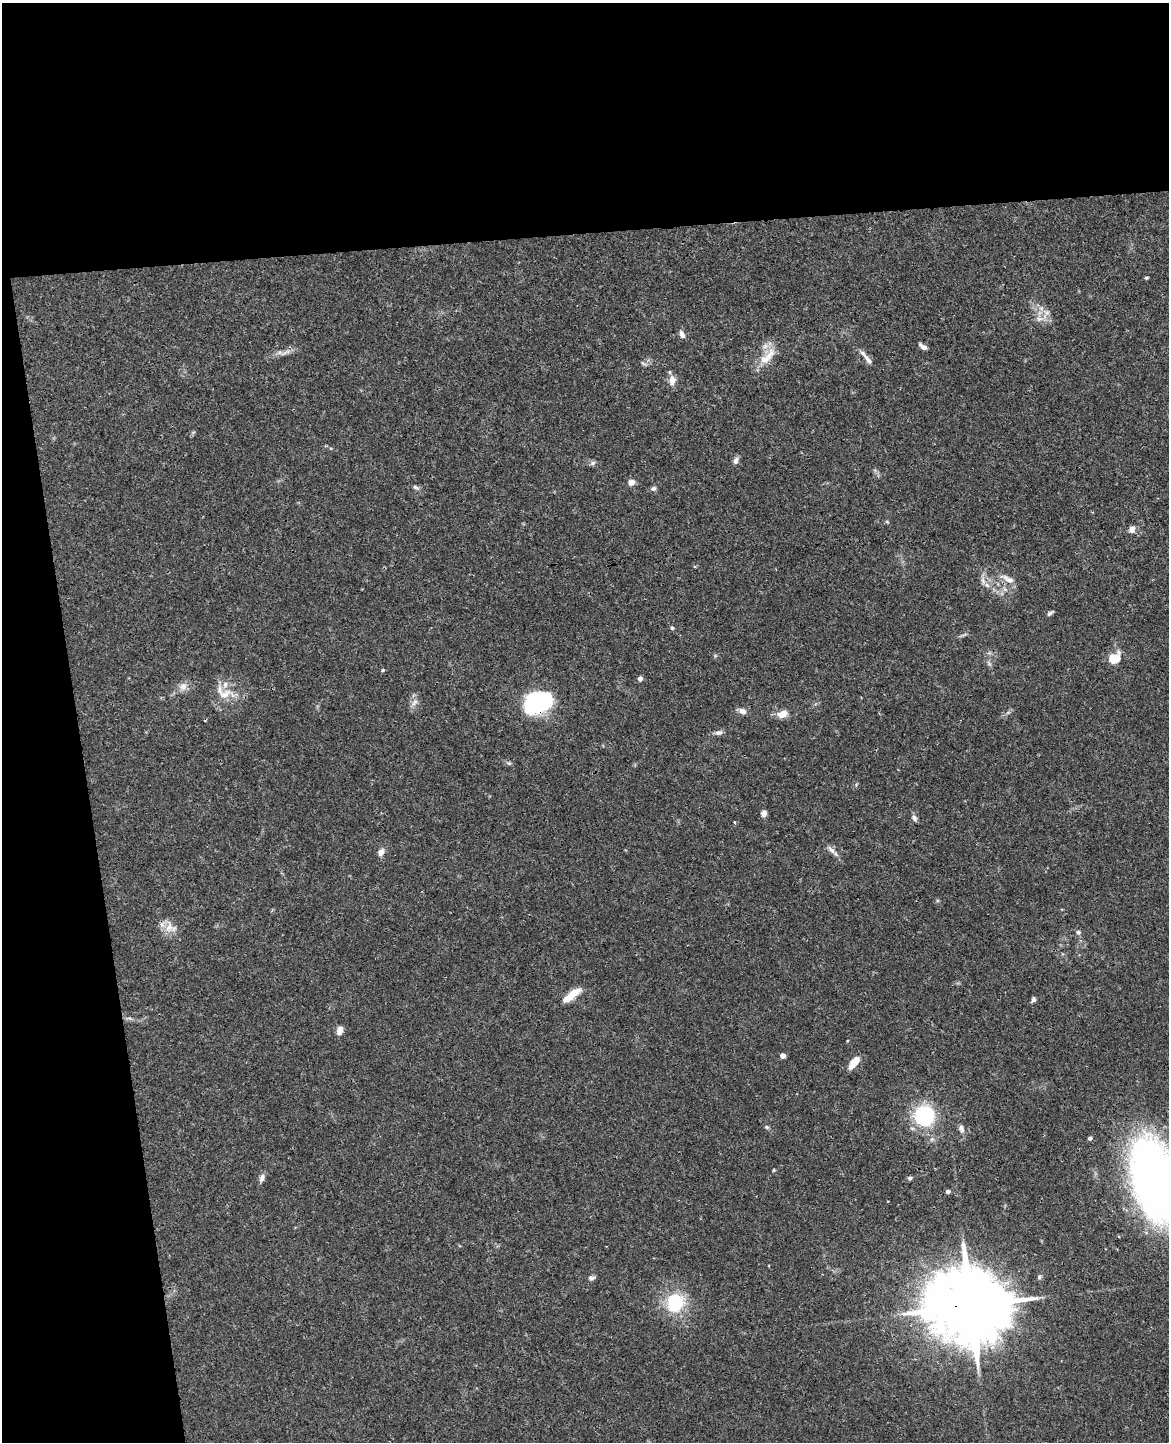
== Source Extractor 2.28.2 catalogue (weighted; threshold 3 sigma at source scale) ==
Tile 1 of 4 x 3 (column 1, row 1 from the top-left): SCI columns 57-1223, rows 3028-4467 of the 4782 x 4720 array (HDU 1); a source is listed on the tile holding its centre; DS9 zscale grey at full resolution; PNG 1171 x 1444 px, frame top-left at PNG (2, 3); no overlay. Shown black and unused: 23% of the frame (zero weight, under 3 of 4 exposures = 6% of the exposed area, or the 3 px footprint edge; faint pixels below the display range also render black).
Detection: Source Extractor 2.28.2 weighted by HDU 2 'WHT'; one run over the whole footprint, this tile lists its part. Background 0.043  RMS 0.0031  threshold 0.0138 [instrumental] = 3 sigma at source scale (4.5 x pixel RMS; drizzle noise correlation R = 1.50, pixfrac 1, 0.05/0.05 arcsec/px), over >= 5 px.
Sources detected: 57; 3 inside a brighter listed object's ellipse — not listed separately; the other 54 listed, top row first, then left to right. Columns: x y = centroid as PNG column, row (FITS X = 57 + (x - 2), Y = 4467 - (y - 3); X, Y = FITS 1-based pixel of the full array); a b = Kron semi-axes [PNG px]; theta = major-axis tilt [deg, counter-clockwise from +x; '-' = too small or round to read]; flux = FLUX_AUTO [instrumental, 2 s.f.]
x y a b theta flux
1146 278 4 3 - 0.4
1039 319 8 6 -19 1.3
682 334 11 6 -67 1.3
923 347 8 5 -32 1.4
765 359 21 12 33 4.6
867 359 20 6 -50 1.8
643 363 10 3 -32 0.48
672 380 13 9 86 2.1
736 461 10 6 75 1.1
593 463 7 6 - 0.8
631 482 5 4 - 3.1
416 487 9 5 -24 0.7
653 488 7 6 - 0.76
887 522 5 3 - 0.36
1132 529 9 8 - 1.3
1008 579 18 7 -27 2.7
983 581 10 5 -64 1.3
1050 613 9 4 31 0.67
672 628 5 5 - 0.49
1114 658 6 5 - 17
383 670 5 4 - 0.4
640 678 6 5 - 0.84
183 686 12 10 65 2
225 694 19 11 29 4.3
414 702 11 6 46 1.3
537 702 25 16 25 40
742 711 10 6 -19 1.5
782 714 14 9 19 2.6
719 733 10 6 7 1
509 763 6 5 - 0.51
764 814 6 5 - 1.6
914 818 10 5 -71 0.82
735 822 4 3 - 0.29
831 850 13 6 -45 1.4
381 852 8 6 56 1.9
169 927 14 12 83 3.3
1078 932 7 5 -25 0.71
574 993 16 8 30 3.9
1033 999 6 5 - 0.8
340 1030 10 7 74 1.8
783 1056 4 4 - 2.1
854 1063 17 8 52 3.4
924 1116 19 19 - 23
767 1127 7 4 -28 0.52
961 1129 10 7 -65 1.2
1090 1138 5 4 - 0.59
774 1170 4 3 - 0.33
262 1178 11 6 75 1.2
910 1178 6 5 - 0.63
1154 1180 58 29 -73 250
948 1191 4 4 - 1
591 1278 8 6 4 0.91
675 1303 16 15 - 16
969 1306 24 18 -1 4300
Overlapping masked pixels (flux is a lower limit): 2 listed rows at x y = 537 702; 969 1306
Isophote crosses this tile's border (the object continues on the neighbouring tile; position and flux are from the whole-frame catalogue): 1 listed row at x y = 1154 1180